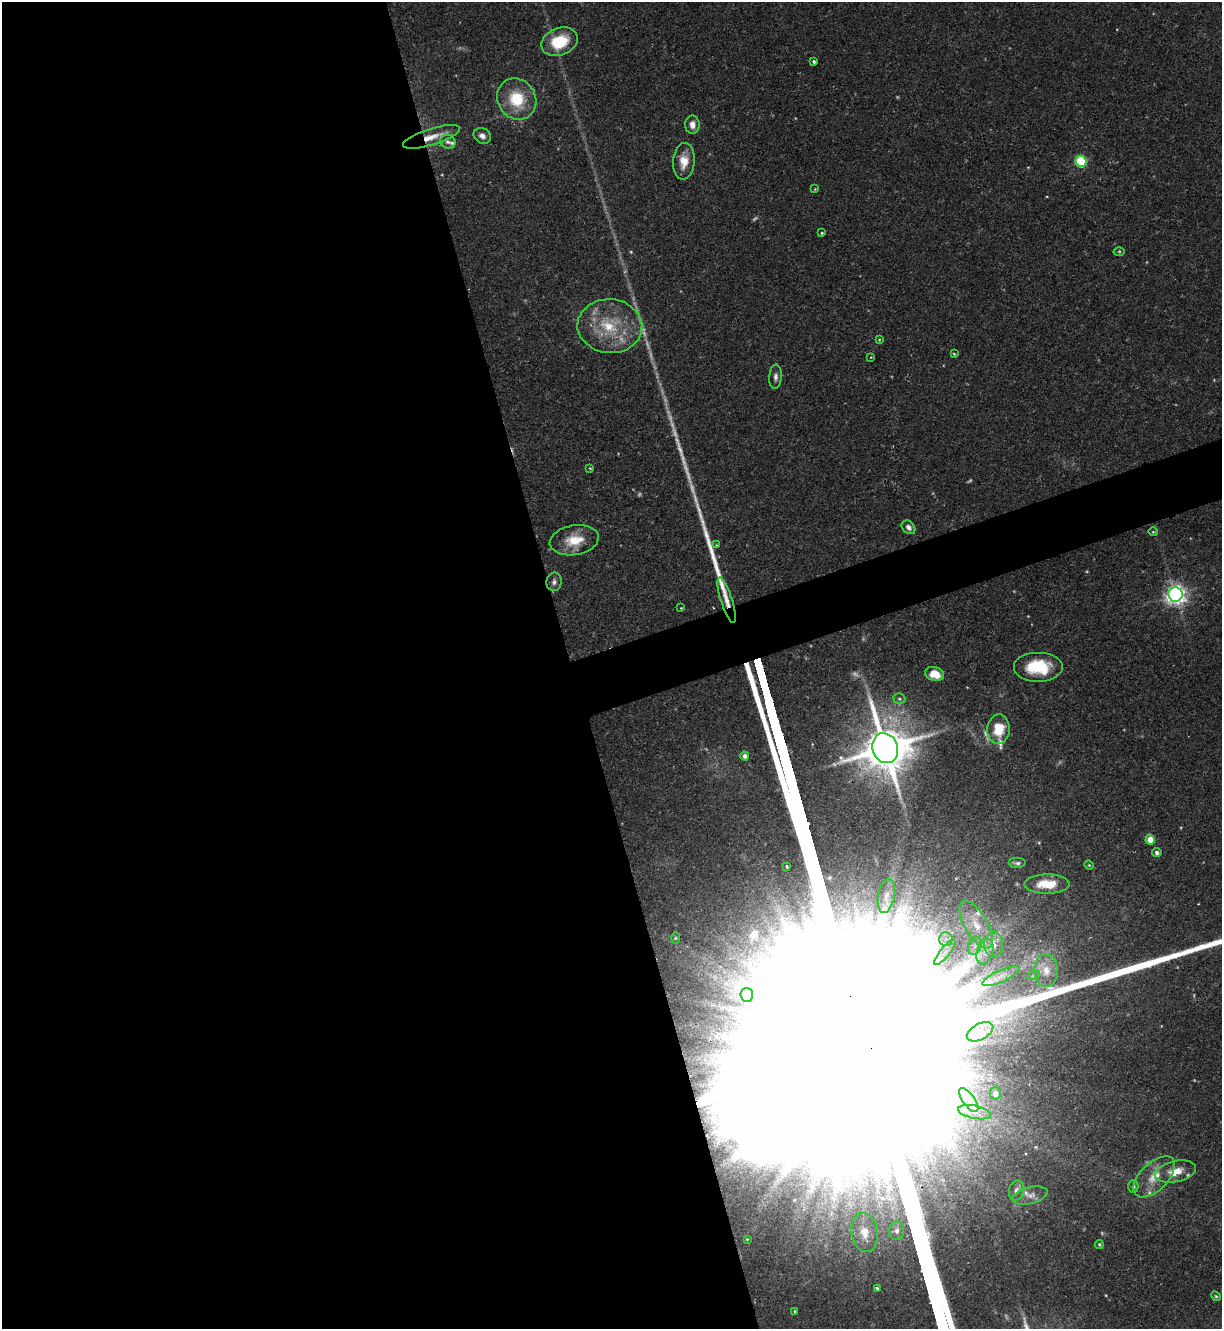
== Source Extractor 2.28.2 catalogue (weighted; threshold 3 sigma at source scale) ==
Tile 9 of 4 x 4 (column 1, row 3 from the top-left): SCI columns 145-1364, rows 1328-2654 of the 5293 x 5308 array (HDU 1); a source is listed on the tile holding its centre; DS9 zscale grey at full resolution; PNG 1224 x 1331 px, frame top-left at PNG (2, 2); each listed source drawn as its Kron ellipse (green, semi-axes under 4 px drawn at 4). Shown black and unused: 49% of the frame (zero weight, under 2 of 3 exposures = <1% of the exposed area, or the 3 px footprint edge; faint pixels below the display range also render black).
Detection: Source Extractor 2.28.2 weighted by HDU 2 'WHT'; one run over the whole footprint, this tile lists its part. Background 0.0844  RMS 0.0045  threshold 0.0203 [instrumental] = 3 sigma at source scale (4.5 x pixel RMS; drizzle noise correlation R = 1.50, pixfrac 1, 0.05/0.05 arcsec/px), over >= 5 px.
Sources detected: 85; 10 too faint to see at this stretch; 1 inside a brighter object's white glare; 2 long thin detections or spike segments (spike, bleed or trail) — neither listed nor drawn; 6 inside a brighter listed object's ellipse — not listed separately; the other 66 listed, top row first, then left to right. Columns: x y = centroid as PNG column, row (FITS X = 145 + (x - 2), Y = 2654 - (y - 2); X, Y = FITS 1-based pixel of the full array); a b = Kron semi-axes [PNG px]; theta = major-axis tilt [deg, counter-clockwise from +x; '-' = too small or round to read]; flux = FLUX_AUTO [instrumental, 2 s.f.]
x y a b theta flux
559 42 19 13 22 18
814 62 4 3 - 0.82
517 99 21 19 -54 18
692 125 9 7 -89 3.5
482 136 9 7 -33 2.6
431 137 30 8 17 8
448 142 8 6 -28 1.7
684 161 18 11 85 6.7
1081 161 5 5 - 40
815 189 4 3 - 0.35
822 233 3 3 - 0.46
1119 252 5 3 - 0.57
610 326 32 27 -5 27
879 339 4 3 - 0.43
954 354 4 3 - 0.45
871 357 3 2 - 0.37
776 377 12 6 87 2
590 468 4 3 - 0.51
908 527 8 5 -43 2
1153 532 5 4 - 0.53
574 540 25 15 9 12
716 545 4 3 - 0.4
554 582 9 7 80 1.8
1175 594 7 7 - 300
727 600 24 5 -72 4.3
681 608 2 2 - 0.33
1038 667 25 15 0 21
935 674 10 7 -17 8
899 699 6 5 - 0.96
998 729 15 11 87 13
885 748 15 12 -70 2400
745 756 4 4 - 2
1150 840 5 4 - 8.6
1157 853 4 4 - 1.4
1018 863 9 5 0 1.3
1089 865 5 4 - 0.46
787 866 3 3 - 0.66
1047 884 22 9 0 10
886 896 17 8 79 4.9
976 925 26 11 -60 11
675 938 6 4 89 0.5
946 939 7 6 - 2.3
994 945 13 9 -90 4.5
975 946 9 6 70 2.5
945 952 15 5 51 3.3
985 952 13 8 72 4.3
1046 971 16 12 -87 6.7
1001 976 20 6 24 4.6
1033 976 7 4 19 0.95
747 995 7 6 - 1.7
980 1032 14 8 28 5.4
995 1093 6 6 - 3.2
969 1100 14 5 -54 4
975 1112 17 6 -11 4.8
1176 1172 21 10 13 7.7
1154 1177 25 13 45 9.5
1133 1186 6 5 - 0.86
1016 1190 10 7 77 2.1
1030 1196 18 8 14 3.7
897 1231 9 7 85 2.1
865 1233 20 13 -81 7.7
747 1239 3 3 - 0.38
1099 1244 4 4 - 0.54
877 1288 3 3 - 1.1
1216 1296 5 4 - 0.62
795 1311 4 3 - 0.45
Overlapping masked pixels (flux is a lower limit): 2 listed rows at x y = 431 137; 727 600